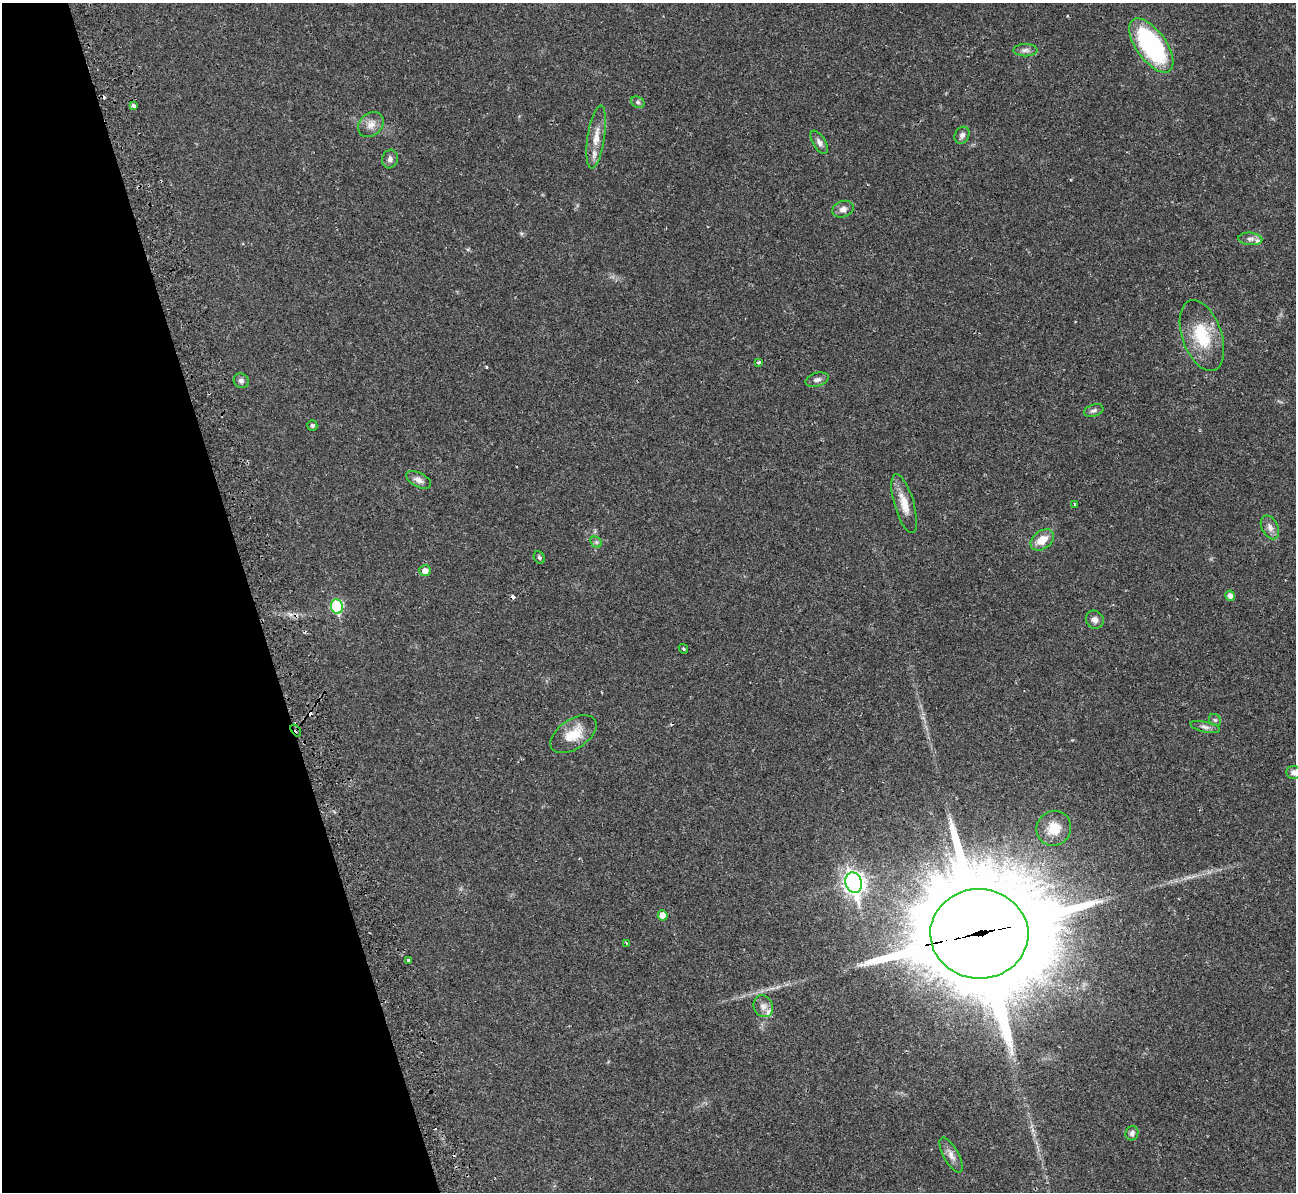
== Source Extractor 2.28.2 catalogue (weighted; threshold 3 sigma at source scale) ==
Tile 5 of 4 x 4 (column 1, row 2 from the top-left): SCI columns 14-1307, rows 2687-3876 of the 5239 x 5221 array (HDU 1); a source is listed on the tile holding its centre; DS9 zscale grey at full resolution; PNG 1298 x 1194 px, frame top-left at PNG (2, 3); each listed source drawn as its Kron ellipse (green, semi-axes under 4 px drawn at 4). Shown black and unused: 19% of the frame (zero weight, under 2 of 3 exposures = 3% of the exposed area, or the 3 px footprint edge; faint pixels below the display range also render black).
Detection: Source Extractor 2.28.2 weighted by HDU 2 'WHT'; one run over the whole footprint, this tile lists its part. Background 0.0282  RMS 0.004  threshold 0.0182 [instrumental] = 3 sigma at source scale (4.5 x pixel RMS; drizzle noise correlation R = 1.50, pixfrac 1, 0.05/0.05 arcsec/px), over >= 5 px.
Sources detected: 50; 4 cosmic-ray / hot-pixel residue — neither listed nor drawn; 3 inside a brighter listed object's ellipse — not listed separately; the other 43 listed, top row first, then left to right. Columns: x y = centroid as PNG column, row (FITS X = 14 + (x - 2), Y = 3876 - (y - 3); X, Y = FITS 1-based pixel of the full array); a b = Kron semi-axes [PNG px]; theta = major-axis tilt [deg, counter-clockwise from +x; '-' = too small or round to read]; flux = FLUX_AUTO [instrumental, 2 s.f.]
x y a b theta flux
1151 45 31 15 -54 51
1025 50 12 6 1 1.5
638 102 7 5 -22 0.79
133 106 4 3 - 1.5
371 124 14 11 44 3.4
962 135 9 7 61 1.5
596 137 32 8 81 5.4
819 142 13 6 -58 1.7
390 159 9 7 72 1.4
843 209 11 8 20 2
1250 239 12 6 -5 1.6
1202 335 37 19 -71 17
759 362 4 3 - 0.82
817 380 12 6 14 1.6
241 381 8 7 - 1.2
1094 410 10 6 19 1.2
312 425 5 5 - 0.77
419 480 13 7 -28 2.2
904 504 31 9 -74 6.1
1075 505 3 3 - 0.66
1270 527 13 8 -62 2.3
1042 540 13 9 36 5.7
596 542 6 5 - 0.72
539 557 6 5 - 0.73
425 571 5 5 - 2.6
1230 596 5 5 - 2.1
337 606 7 6 - 28
1095 620 9 8 - 2.1
683 649 5 4 - 0.51
1215 720 6 5 - 0.84
1205 727 15 5 -13 1.6
296 730 7 3 -53 1.6
573 734 26 14 34 8.8
1293 772 7 6 - 1.5
1054 828 18 17 - 7.9
854 883 10 8 -75 230
663 915 5 5 - 3.2
979 934 49 45 -3 10000
626 943 4 2 - 0.29
408 960 3 3 - 0.93
763 1006 11 9 -66 2.5
1132 1133 7 6 - 1.2
951 1155 19 7 -61 2.9
Overlapping masked pixels (flux is a lower limit): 2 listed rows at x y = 296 730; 979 934
Isophote crosses this tile's border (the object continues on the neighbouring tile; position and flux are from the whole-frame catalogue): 1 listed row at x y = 1293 772